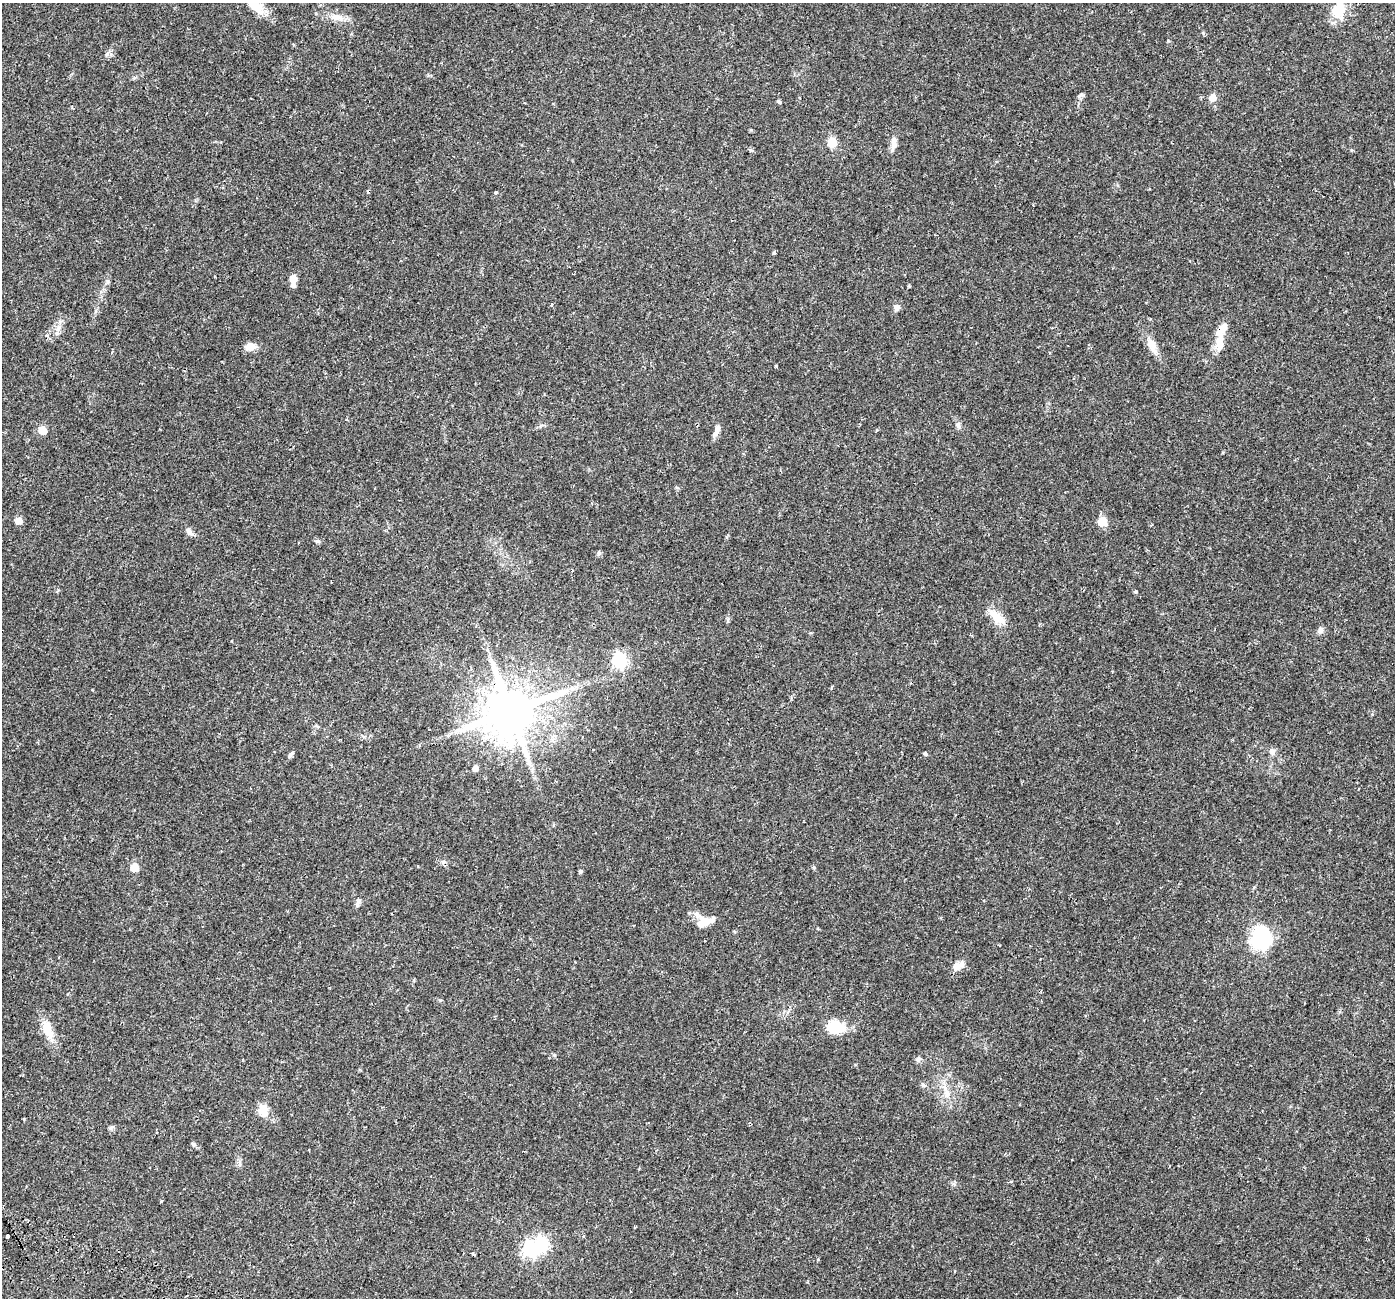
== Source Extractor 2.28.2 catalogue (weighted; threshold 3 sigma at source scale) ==
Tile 7 of 4 x 4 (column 3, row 2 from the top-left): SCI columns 2859-4251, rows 2889-4184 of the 5723 x 5838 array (HDU 1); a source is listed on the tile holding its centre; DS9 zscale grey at full resolution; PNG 1397 x 1300 px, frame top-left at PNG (2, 3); no overlay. Shown black and unused: <1% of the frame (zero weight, under 2 of 3 exposures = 5% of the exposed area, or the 3 px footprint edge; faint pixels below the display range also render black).
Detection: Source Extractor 2.28.2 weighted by HDU 2 'WHT'; one run over the whole footprint, this tile lists its part. Background 0.0319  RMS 0.0039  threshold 0.0175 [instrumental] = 3 sigma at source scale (4.5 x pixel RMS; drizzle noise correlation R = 1.50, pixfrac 1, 0.0396/0.0396 arcsec/px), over >= 5 px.
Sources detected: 73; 1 inside a brighter object's white glare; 6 cosmic-ray / hot-pixel residue — not listed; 4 inside a brighter listed object's ellipse — not listed separately; the other 62 listed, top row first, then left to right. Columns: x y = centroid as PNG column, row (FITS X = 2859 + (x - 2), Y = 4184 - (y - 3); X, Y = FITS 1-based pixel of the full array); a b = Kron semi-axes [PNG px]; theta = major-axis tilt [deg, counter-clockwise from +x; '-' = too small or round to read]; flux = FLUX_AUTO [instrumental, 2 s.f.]
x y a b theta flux
252 3 23 15 -33 5.9
1338 10 12 10 83 11
337 17 21 8 -10 3.5
1203 33 5 3 - 0.44
1212 97 6 6 - 4.5
779 102 4 4 - 0.67
832 143 6 5 - 17
893 144 20 7 83 2.6
496 192 4 3 - 0.69
774 252 4 3 - 2
293 279 5 5 - 4.8
293 285 6 5 - 1.2
909 286 4 3 - 0.36
551 304 3 3 - 0.73
896 307 8 6 -80 1.3
58 328 10 7 59 1.9
1219 342 31 10 87 5
1152 345 21 10 -67 4
250 347 14 9 7 2.7
776 366 3 3 - 0.88
958 425 8 6 -87 1.1
42 430 6 5 - 7.7
717 430 16 6 67 1.9
876 430 3 3 - 0.8
677 487 6 4 -20 0.43
19 521 7 6 - 2.3
1102 521 6 5 - 14
189 531 12 6 -44 1.5
299 543 3 2 - 0.33
599 553 7 5 87 0.73
572 570 3 3 - 0.36
1136 592 5 4 - 0.38
997 617 27 10 -42 5.6
1320 630 9 7 61 1.2
619 660 7 6 - 65
831 687 5 3 - 0.37
511 711 14 13 - 2000
1272 751 9 8 - 1.3
925 754 5 4 - 0.58
290 755 8 5 45 0.8
475 768 6 5 - 1.8
134 867 6 5 - 9
580 871 5 4 - 0.57
358 903 12 5 63 1.1
705 922 16 13 -48 3.4
1260 938 8 7 - 170
958 965 18 8 28 2.7
835 1027 22 16 -11 8
48 1029 29 11 -67 6.1
918 1059 7 6 - 0.9
923 1085 6 5 - 0.66
946 1094 13 9 84 2.9
263 1110 16 11 -80 4.2
24 1119 3 3 - 0.35
111 1127 8 5 40 0.7
194 1144 6 5 - 0.66
1011 1182 5 3 - 0.41
161 1201 3 3 - 0.4
8 1236 4 3 - 0.78
583 1236 3 3 - 0.58
530 1249 7 7 - 71
473 1254 3 3 - 2.9
Overlapping masked pixels (flux is a lower limit): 1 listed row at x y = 511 711
Isophote crosses this tile's border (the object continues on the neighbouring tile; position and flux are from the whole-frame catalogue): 1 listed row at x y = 252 3
Unlisted compact peaks at least as high as the median listed source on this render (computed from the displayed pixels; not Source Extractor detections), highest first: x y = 317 541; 107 54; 1081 95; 1168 41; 1351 150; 440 1000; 818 1259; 814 867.